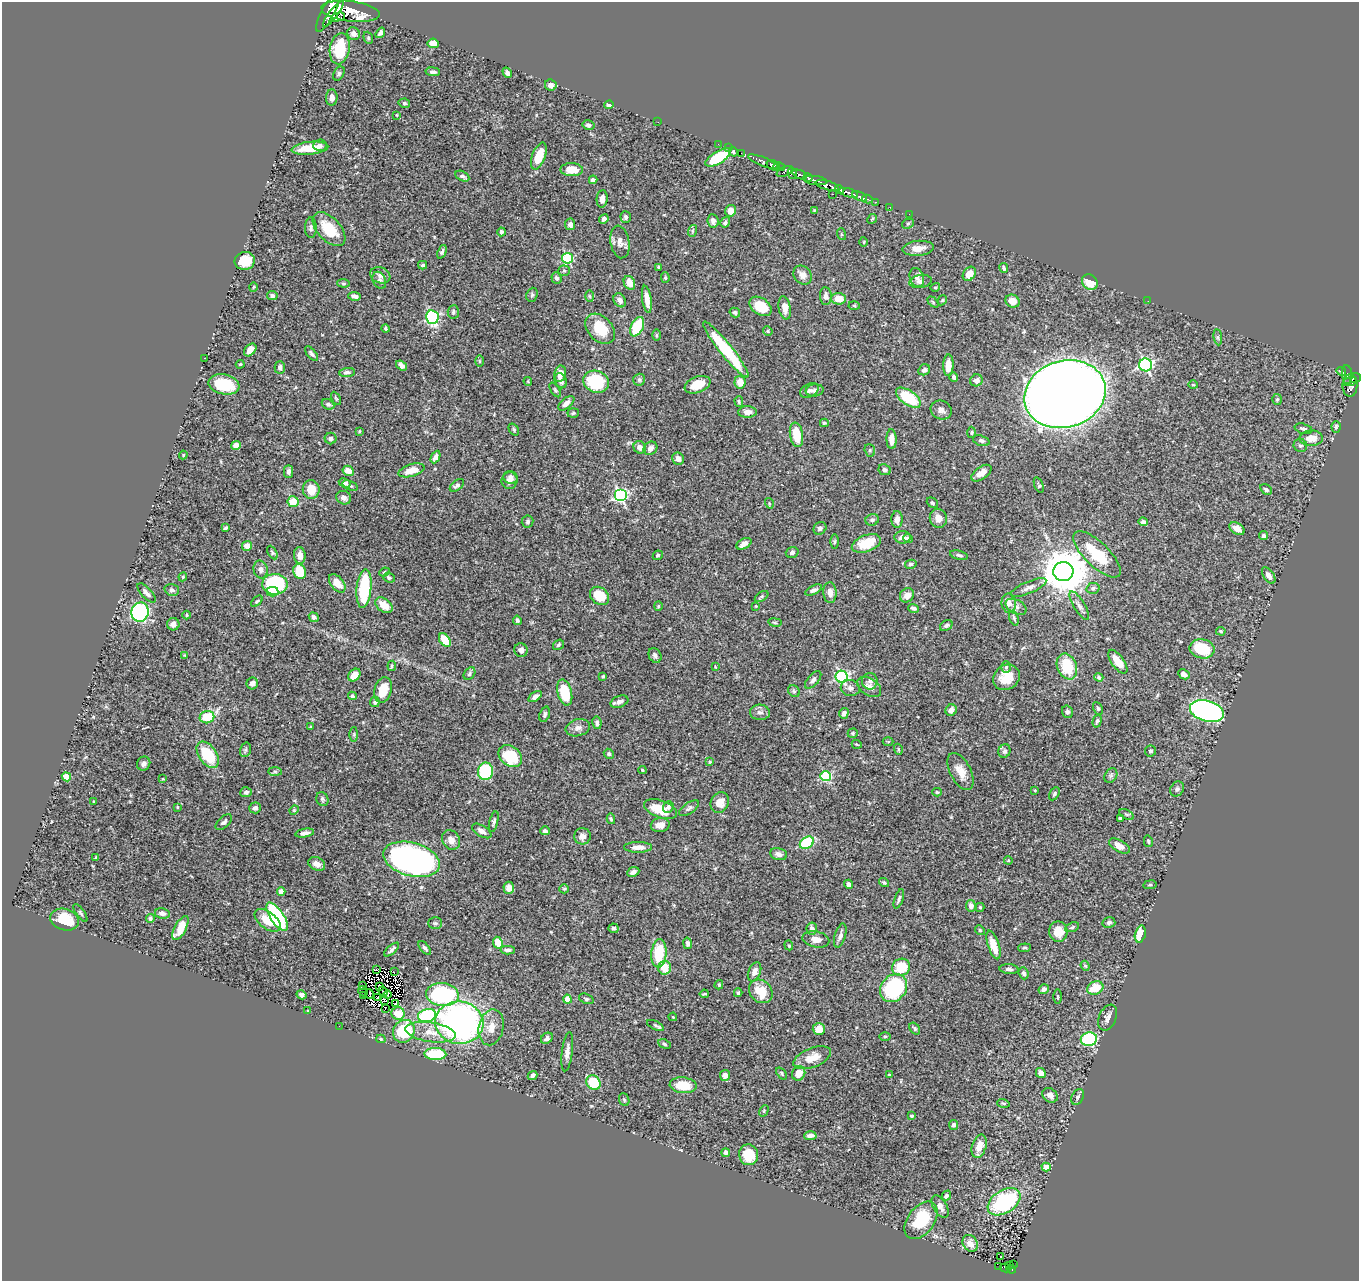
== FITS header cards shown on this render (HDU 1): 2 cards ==
NAXIS1  =                 1357
NAXIS2  =                 1279

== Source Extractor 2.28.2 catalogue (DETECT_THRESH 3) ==
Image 1357 x 1279 px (HDU 1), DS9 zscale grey, 1 PNG px = 1 image px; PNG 1361 x 1283 px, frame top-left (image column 1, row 1279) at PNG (2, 2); each listed source drawn as its Kron ellipse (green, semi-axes under 4 px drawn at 4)
Background 0.472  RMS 0.02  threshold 0.0601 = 3 sigma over >= 5 px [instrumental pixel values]
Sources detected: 469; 7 with non-positive FLUX_AUTO (blend fragments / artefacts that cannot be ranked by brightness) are neither listed nor drawn; the other 462 listed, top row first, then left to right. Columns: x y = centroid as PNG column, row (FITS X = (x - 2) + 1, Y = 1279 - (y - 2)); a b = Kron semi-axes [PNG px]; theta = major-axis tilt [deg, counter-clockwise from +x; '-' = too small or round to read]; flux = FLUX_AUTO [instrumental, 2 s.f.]
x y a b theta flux
351 11 29 10 -7 1900
328 12 22 6 61 1900
333 14 16 4 53 1100
338 17 7 4 12 260
380 33 6 4 54 4.5
354 34 7 6 - 5.5
368 38 6 4 -70 2.1
433 43 5 4 - 14
340 49 16 10 80 46
433 72 7 4 -5 3.5
339 73 7 5 60 2.5
507 73 5 4 - 4.4
551 85 6 5 - 5.6
332 97 8 5 86 6.9
404 103 6 4 -13 2.2
609 105 5 4 - 7.8
397 115 4 2 - 0.94
658 122 2 2 - 74
588 125 6 5 - 3.8
718 144 2 2 - 4.4
320 145 7 5 5 3.4
310 148 18 6 6 25
729 148 2 2 - 4.4
733 152 5 4 - 2.1
741 153 2 2 - 6.3
539 156 14 6 69 33
718 157 14 6 31 66
763 162 16 4 -22 520
773 165 7 5 -26 280
779 167 6 2 -16 130
572 170 11 6 -2 22
785 171 8 4 26 110
792 173 6 4 -76 100
800 174 7 3 -21 170
462 176 7 4 -28 3.4
808 178 4 3 - 110
593 180 4 4 - 3.8
815 181 12 4 -6 150
827 185 12 4 -16 620
840 190 5 3 - 180
848 193 10 3 -15 510
833 194 2 2 - 17
859 196 8 3 -23 96
602 199 8 5 85 8.7
867 199 5 2 - 25
875 202 3 2 - 15
890 207 2 2 - 2.8
814 210 4 4 - 1.1
730 211 6 5 - 11
909 214 2 2 - 5.3
626 217 6 5 - 3
604 219 5 4 - 3.5
872 219 5 4 - 1.6
713 221 7 5 -81 4.9
725 222 5 4 - 3.1
570 224 6 5 - 4.3
908 224 6 4 29 2.2
311 228 10 5 -90 3.8
329 229 20 11 -47 41
692 231 6 3 72 1.8
501 232 4 3 - 2.6
841 234 6 4 -71 1.7
620 242 16 9 -81 9.9
864 242 5 3 - 1.2
918 248 15 7 5 13
442 252 7 4 68 3
567 258 5 5 - 100
245 261 10 9 - 28
423 265 4 3 - 2.1
659 267 3 3 - 1.6
1004 268 5 3 - 2.2
564 271 5 5 - 2.4
969 274 8 6 52 15
380 275 10 8 -19 5.5
803 275 10 8 -47 10
917 277 10 7 -70 6.7
556 278 6 5 - 3.5
665 278 5 4 - 1.7
379 280 9 6 -65 4.3
920 282 11 6 9 5.6
1090 282 8 7 - 28
343 283 6 4 -5 1.8
629 283 7 5 -65 15
253 287 4 3 - 1.3
935 287 5 3 - 1.6
532 295 7 5 70 2.4
272 296 5 4 - 3.9
354 296 6 4 -8 5
590 296 6 3 -88 1.6
826 296 9 6 -86 7.5
647 299 13 4 -81 15
839 299 7 6 - 20
620 300 7 5 -57 5.9
942 300 5 4 - 1.5
1013 301 7 6 - 13
1148 301 2 2 - 2.8
933 302 6 4 -46 1.8
854 305 5 3 - 1.4
760 306 12 8 -36 34
785 308 11 6 -80 11
453 312 7 5 84 2.8
735 313 5 4 - 3
432 317 7 6 - 170
637 327 10 6 65 52
385 329 4 4 - 1.8
600 329 17 12 -47 39
768 331 5 4 - 1.6
656 335 6 4 -90 1.4
1218 337 8 4 -82 2.3
250 350 7 5 48 8.8
726 350 35 6 -51 94
312 354 9 4 -51 3.1
204 358 2 2 - 0.83
480 361 5 3 - 1.6
240 364 4 3 - 1.2
948 365 10 5 88 15
1146 365 6 6 - 230
402 366 6 4 -37 5
280 368 6 5 - 4.3
924 370 6 5 - 4
1341 371 5 3 - 76
347 372 8 4 5 4.2
560 374 8 6 78 11
1347 375 9 5 -84 68
954 377 5 4 - 3.1
1355 378 6 5 - 210
639 380 6 6 - 3.3
976 380 6 6 - 5.1
528 381 4 4 - 1.1
561 381 8 5 -67 6.4
1350 381 7 3 21 170
596 382 13 11 -18 74
740 382 6 5 - 16
224 384 15 10 -11 51
697 385 13 8 22 24
1193 385 5 3 - 1.1
1350 386 11 7 90 220
555 390 8 4 -57 2.1
809 390 10 6 27 4.4
815 390 9 6 8 4.6
1065 394 41 33 17 3700
336 398 7 4 -62 1.7
908 398 14 7 -35 58
1277 399 5 5 - 1.8
739 401 5 4 - 1.9
566 403 9 5 40 7.7
328 404 7 5 -26 2.7
941 410 11 9 -24 6.5
747 412 9 5 -1 9.1
573 413 6 5 - 2.1
824 423 4 3 - 1.6
1336 427 6 4 -87 2.3
514 429 6 4 -52 2.1
1303 429 9 5 -15 3.8
359 431 3 2 - 1.1
971 432 5 4 - 1.7
796 435 12 6 -81 33
331 438 6 6 - 3.2
1311 438 11 7 3 15
891 439 10 5 -88 11
981 441 8 5 -17 3
1300 445 7 6 - 3.3
236 446 4 4 - 12
640 447 6 5 - 7
650 448 7 6 - 6.6
870 450 6 5 - 2.2
183 455 4 4 - 1.3
435 457 7 4 64 5.8
678 459 6 5 - 7
411 470 14 6 15 16
885 470 6 5 - 3
348 471 6 5 - 10
288 472 6 4 90 4.1
981 473 11 6 35 12
511 477 7 6 - 5.8
510 481 8 8 - 8
345 483 6 4 -27 3
457 485 8 5 38 3.5
1039 485 8 4 -70 2.1
350 486 8 4 -19 2.6
311 489 9 8 - 22
1266 489 6 4 -35 3
620 495 6 6 - 210
344 498 7 6 - 6.4
293 502 5 5 - 25
769 503 5 3 - 1.2
932 503 6 4 -40 2
938 518 9 8 - 9.9
897 519 8 5 88 7
872 520 7 5 24 3.5
528 522 6 6 - 3.3
1143 522 4 4 - 3.7
226 528 4 3 - 1.8
820 528 7 6 - 4
1237 529 8 5 -31 11
1264 536 4 4 - 4.2
903 537 8 6 -3 7.8
908 538 5 4 - 2.9
834 542 7 3 89 1.8
866 543 15 8 20 37
744 544 8 5 30 7.2
247 546 5 5 - 12
792 552 6 5 - 3.2
272 553 7 4 -60 2.1
1097 554 31 12 -44 52
300 555 8 6 -86 11
658 555 5 4 - 2.1
959 555 9 4 -14 2.9
911 564 6 4 11 2.6
261 570 9 7 -78 5.2
300 571 8 6 -71 38
384 572 5 4 - 1.5
1063 572 10 9 - 5400
1269 575 9 5 -55 6.5
183 577 4 4 - 1.6
389 578 6 4 -24 2.8
337 583 11 6 -51 13
275 584 12 10 -2 95
364 588 19 7 84 76
1029 588 19 6 23 7.9
1093 588 6 5 - 2.9
172 590 7 5 -17 3.6
814 590 9 4 26 4.3
272 592 6 4 0 28
146 593 12 5 -48 5.7
830 593 10 6 -87 8
907 595 7 6 - 8.9
600 596 10 8 -39 31
762 596 7 4 33 2
257 601 7 3 44 1.8
1009 603 9 7 -87 8.6
384 605 9 6 -38 18
658 606 5 4 - 1.4
756 606 4 3 - 1
1079 606 16 5 -58 6.1
1016 607 11 6 -29 5.6
914 608 5 4 - 3.5
140 612 9 8 - 200
187 615 4 3 - 1.2
314 617 5 4 - 3.8
1014 618 7 4 -70 2.2
517 620 4 4 - 2.6
775 622 7 3 -9 1.6
173 624 6 6 - 7.1
946 626 7 5 32 2.6
1221 631 5 4 - 1.8
445 640 7 5 -51 29
558 645 6 4 36 2.5
1202 649 12 9 -11 52
521 650 7 6 - 6.8
185 655 3 2 - 1.1
655 655 8 6 -62 4.6
1118 662 14 6 -55 20
392 666 5 3 - 1.8
1067 666 13 9 -66 52
715 667 3 3 - 1
1006 667 6 5 - 2.9
469 674 7 5 51 2.7
1184 674 6 4 -28 5.2
354 675 7 5 47 11
603 676 3 3 - 1.5
842 677 6 6 - 210
1006 677 14 12 37 28
1099 677 4 4 - 2.2
813 680 11 5 48 4.7
870 681 8 8 - 4.9
252 683 6 5 - 4.8
869 687 13 8 -34 8
850 688 9 8 - 5.6
383 690 13 8 74 26
794 691 6 5 - 2.6
565 693 13 7 -76 51
352 696 4 4 - 2.1
535 697 7 4 34 4.7
375 702 5 4 - 2.4
619 702 9 5 20 6.6
1098 708 7 4 -63 2.1
951 710 6 5 - 7.2
1207 711 17 10 -16 360
760 712 10 7 -2 6
1067 712 6 5 - 3.3
844 713 5 4 - 4.2
545 714 8 5 71 3.3
207 717 7 6 - 39
1097 721 6 4 74 2.7
597 723 6 4 -81 3.6
311 727 3 2 - 1.3
578 728 12 8 14 7.5
853 733 5 4 - 1.8
354 734 7 4 89 2
888 742 5 3 - 1.2
857 744 5 3 - 1.3
898 749 5 3 - 1.5
245 750 7 5 73 3
1004 751 7 6 - 3.9
1150 751 6 5 - 2.6
609 754 5 4 - 2.4
208 755 15 9 -55 52
510 756 13 9 -37 60
710 762 4 3 - 1.3
144 764 7 6 - 5.3
642 770 4 4 - 1.6
485 771 8 7 - 88
961 771 20 10 -63 16
275 772 7 4 -1 2.4
1111 775 7 6 - 3.2
825 776 5 5 - 97
66 777 4 4 - 30
163 779 4 2 - 0.92
1177 789 8 6 53 3.6
1035 790 3 3 - 1.1
246 792 5 5 - 3.8
937 792 5 4 - 2.1
1054 794 7 4 60 2.5
322 799 7 5 -65 2.7
94 802 3 2 - 1.2
720 803 10 9 - 16
177 807 3 3 - 1.1
668 807 6 5 - 3.5
255 808 6 5 - 4
689 808 11 5 34 3.8
661 809 17 8 -21 30
294 810 5 4 - 1.5
1126 814 8 4 -29 2.6
1120 818 3 3 - 1.6
611 819 5 3 - 1.9
224 822 10 5 44 4
494 822 10 4 76 3.4
660 825 9 7 10 10
482 831 11 5 -31 6
545 831 5 4 - 3.3
305 833 9 4 9 5.3
582 836 8 8 - 7.9
451 840 10 8 -56 9.4
1148 841 6 4 -76 1.8
807 843 7 5 32 82
1119 846 11 6 -30 11
638 847 14 5 0 10
779 854 9 6 -14 6.3
96 858 4 3 - 1.7
412 859 29 16 -15 620
1008 860 4 4 - 1.1
317 864 9 6 -26 10
633 872 6 4 23 5.2
884 883 5 4 - 2
849 884 5 4 - 4.3
1150 885 7 3 9 1.5
509 888 6 5 - 9
564 889 5 4 - 1.6
281 891 4 4 - 11
899 899 10 3 71 3
971 906 5 5 - 5.2
980 907 4 4 - 1.5
80 913 10 4 -53 2.2
162 913 7 5 -10 5
277 917 16 6 -56 170
150 919 4 4 - 2.5
64 920 14 10 -17 38
268 920 15 8 -37 22
435 923 7 5 0 2.4
1109 923 6 5 - 3.6
1072 927 7 4 22 2.1
180 928 13 5 62 23
613 928 5 4 - 2.6
812 929 6 5 - 5.9
980 930 5 4 - 1.7
1058 932 10 9 - 19
1140 934 9 5 74 21
840 935 12 5 74 5.8
816 939 13 8 -12 9.5
498 943 6 5 - 23
688 943 6 4 -79 3.4
789 945 5 4 - 1.4
993 945 15 5 -72 20
425 948 8 4 -50 3.2
1024 948 6 4 5 2
392 950 9 3 42 3.2
508 950 7 4 1 3.8
659 953 14 7 85 50
1085 966 5 4 - 1.8
665 967 7 6 - 22
901 967 9 8 - 42
1009 969 9 5 -3 3.8
376 970 3 2 - 3.3
394 972 2 2 - 1.4
755 972 10 6 67 7.6
1024 973 6 5 - 3.3
363 985 3 2 - 1.9
719 985 5 3 - 1.3
379 987 4 2 - 0.21
893 988 15 12 49 130
1095 988 8 6 21 25
1044 989 5 4 - 4.3
363 991 5 2 - 0.93
383 991 5 2 - 1.2
761 991 13 10 -45 31
738 993 4 3 - 1.9
370 994 5 2 - 1.7
442 994 16 11 -6 180
704 994 4 2 - 1.5
301 995 5 4 - 3.8
388 995 4 2 - 3.4
364 996 2 2 - 0.33
1058 997 7 3 90 1.5
377 998 3 2 - 0.9
567 999 4 4 - 18
586 999 7 5 -21 2.8
384 1000 3 2 - 1.5
396 1003 3 2 - 1
385 1009 3 2 - 0.71
308 1010 4 2 - 1
398 1013 6 6 - 14
427 1016 9 6 14 100
673 1017 4 3 - 1.1
1108 1018 13 8 68 6.7
459 1023 24 21 -6 510
655 1025 9 4 -26 2.6
339 1026 2 2 - 11
491 1027 18 12 78 17
819 1029 6 6 - 16
915 1029 6 4 -52 2.3
404 1031 12 10 55 75
430 1032 25 9 -8 23
885 1036 6 4 0 1.8
547 1038 6 5 - 3.8
381 1039 5 4 - 2
1089 1039 8 7 - 130
664 1044 6 4 -28 2.1
567 1052 20 5 83 7.8
435 1054 11 6 -1 62
812 1058 20 9 22 19
782 1073 7 4 -51 2
799 1073 7 6 - 14
1041 1073 5 4 - 11
533 1075 5 3 - 3.4
725 1075 5 5 - 6.7
889 1075 3 3 - 1.8
593 1083 8 6 -49 41
683 1085 13 8 -5 32
1050 1095 8 6 -36 8.3
1078 1097 8 5 63 2.9
624 1100 7 5 -68 1.9
1003 1103 6 4 -18 2
764 1111 6 4 60 1.6
912 1116 4 3 - 1.6
954 1125 5 4 - 3.3
810 1136 6 4 3 5.7
979 1146 12 7 73 14
726 1153 4 4 - 3.7
749 1155 10 9 - 35
1046 1167 4 4 - 18
946 1196 5 4 - 3.2
1004 1202 18 11 32 140
940 1206 12 7 -60 8.4
921 1220 21 13 53 57
970 1243 9 7 -59 12
1001 1256 2 2 - 1.1
1013 1264 3 2 - 7.4
999 1266 3 2 - 2.1
1010 1266 3 3 - 14
1005 1268 5 3 - 27
1011 1269 4 4 - 30
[7 non-positive-flux detections neither listed nor drawn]